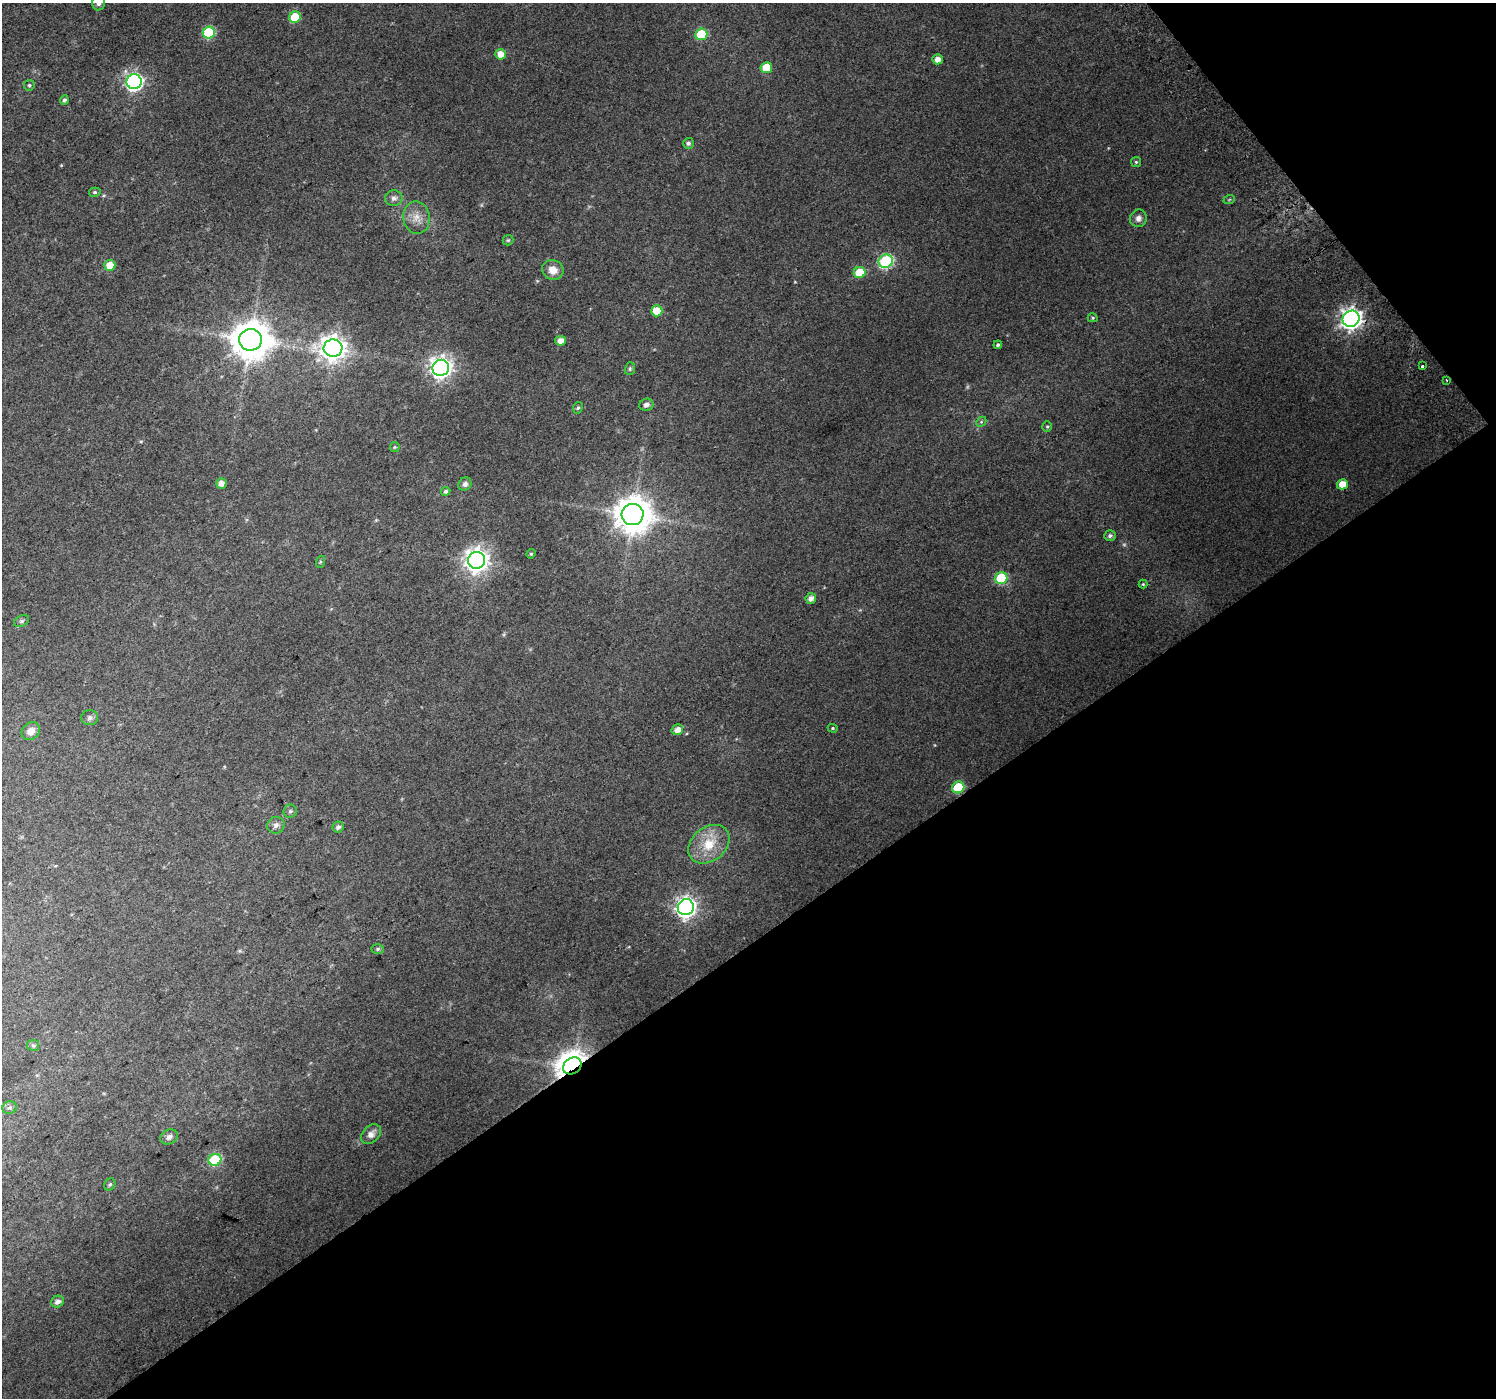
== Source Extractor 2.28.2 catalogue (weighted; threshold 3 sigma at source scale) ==
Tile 12 of 4 x 4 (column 4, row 3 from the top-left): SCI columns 4520-6013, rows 1620-3015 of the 6047 x 5969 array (HDU 1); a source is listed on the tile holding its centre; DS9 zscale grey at full resolution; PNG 1498 x 1400 px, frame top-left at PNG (2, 3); each listed source drawn as its Kron ellipse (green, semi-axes under 4 px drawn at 4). Shown black and unused: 36% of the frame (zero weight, under 2 of 3 exposures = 2% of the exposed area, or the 3 px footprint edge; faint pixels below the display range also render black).
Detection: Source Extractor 2.28.2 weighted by HDU 2 'WHT'; one run over the whole footprint, this tile lists its part. Background 0.0471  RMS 0.011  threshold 0.0492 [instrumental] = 3 sigma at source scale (4.5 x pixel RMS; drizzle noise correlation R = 1.50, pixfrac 1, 0.0396/0.0396 arcsec/px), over >= 5 px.
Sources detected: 72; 2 too faint to see at this stretch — neither listed nor drawn; the other 70 listed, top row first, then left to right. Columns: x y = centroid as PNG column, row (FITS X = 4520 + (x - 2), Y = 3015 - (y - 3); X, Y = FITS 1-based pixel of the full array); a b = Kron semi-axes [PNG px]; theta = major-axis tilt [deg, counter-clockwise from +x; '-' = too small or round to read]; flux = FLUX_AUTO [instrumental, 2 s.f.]
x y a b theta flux
99 3 7 6 - 4
295 17 6 5 - 40
209 33 6 6 - 82
701 34 6 5 - 45
500 54 5 5 - 11
938 59 5 5 - 7.9
766 68 6 5 - 20
134 82 7 7 - 340
29 85 5 5 - 1.8
64 100 5 4 - 2.7
688 143 5 5 - 3.1
1136 162 5 5 - 1.4
95 192 6 4 14 1.7
394 198 8 8 - 4.3
1229 200 6 3 20 1.2
416 218 16 13 -81 12
1138 218 9 8 - 5.2
508 240 5 5 - 1.4
886 261 7 6 - 150
110 265 5 5 - 16
553 270 11 10 - 11
860 272 6 5 - 33
657 311 5 5 - 21
1093 318 5 4 - 1.5
1351 319 8 8 - 640
250 340 11 10 - 2900
560 341 5 4 - 8.4
998 345 4 4 - 2.1
333 348 9 8 - 1000
1423 366 3 2 - 2
441 368 8 8 - 650
630 369 6 5 - 1.8
1447 380 3 2 - 2.2
646 405 7 6 - 3.5
578 408 6 4 64 1.7
981 422 6 4 45 1.6
1047 427 5 4 - 1.4
395 447 5 5 - 1.2
221 483 5 5 - 7.1
465 484 7 6 - 4.2
1342 484 5 5 - 14
446 491 5 4 - 2.5
633 514 11 10 - 2400
1110 536 6 5 - 3
531 554 5 4 - 1.3
476 560 8 8 - 830
320 562 6 4 72 1.2
1001 578 6 6 - 59
1143 584 4 4 - 1.1
811 598 5 5 - 5.2
22 621 8 5 27 2.5
90 718 8 7 - 3.5
833 728 5 4 - 1.2
677 730 6 5 - 9.2
31 731 10 8 43 8.4
958 787 6 6 - 52
290 811 7 6 - 2.6
276 825 9 8 - 4.7
338 827 5 5 - 3.8
709 844 23 17 39 29
686 907 8 8 - 580
378 949 6 5 - 2
33 1045 6 5 - 1.9
572 1066 10 8 33 1700
10 1108 7 6 - 2.7
371 1134 11 8 46 6.6
169 1137 9 7 26 4.6
215 1160 6 6 - 89
110 1184 6 5 - 1.7
57 1302 6 5 - 5.2
Overlapping masked pixels (flux is a lower limit): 1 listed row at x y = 572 1066
Isophote crosses this tile's border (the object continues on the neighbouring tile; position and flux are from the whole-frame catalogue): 1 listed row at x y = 99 3